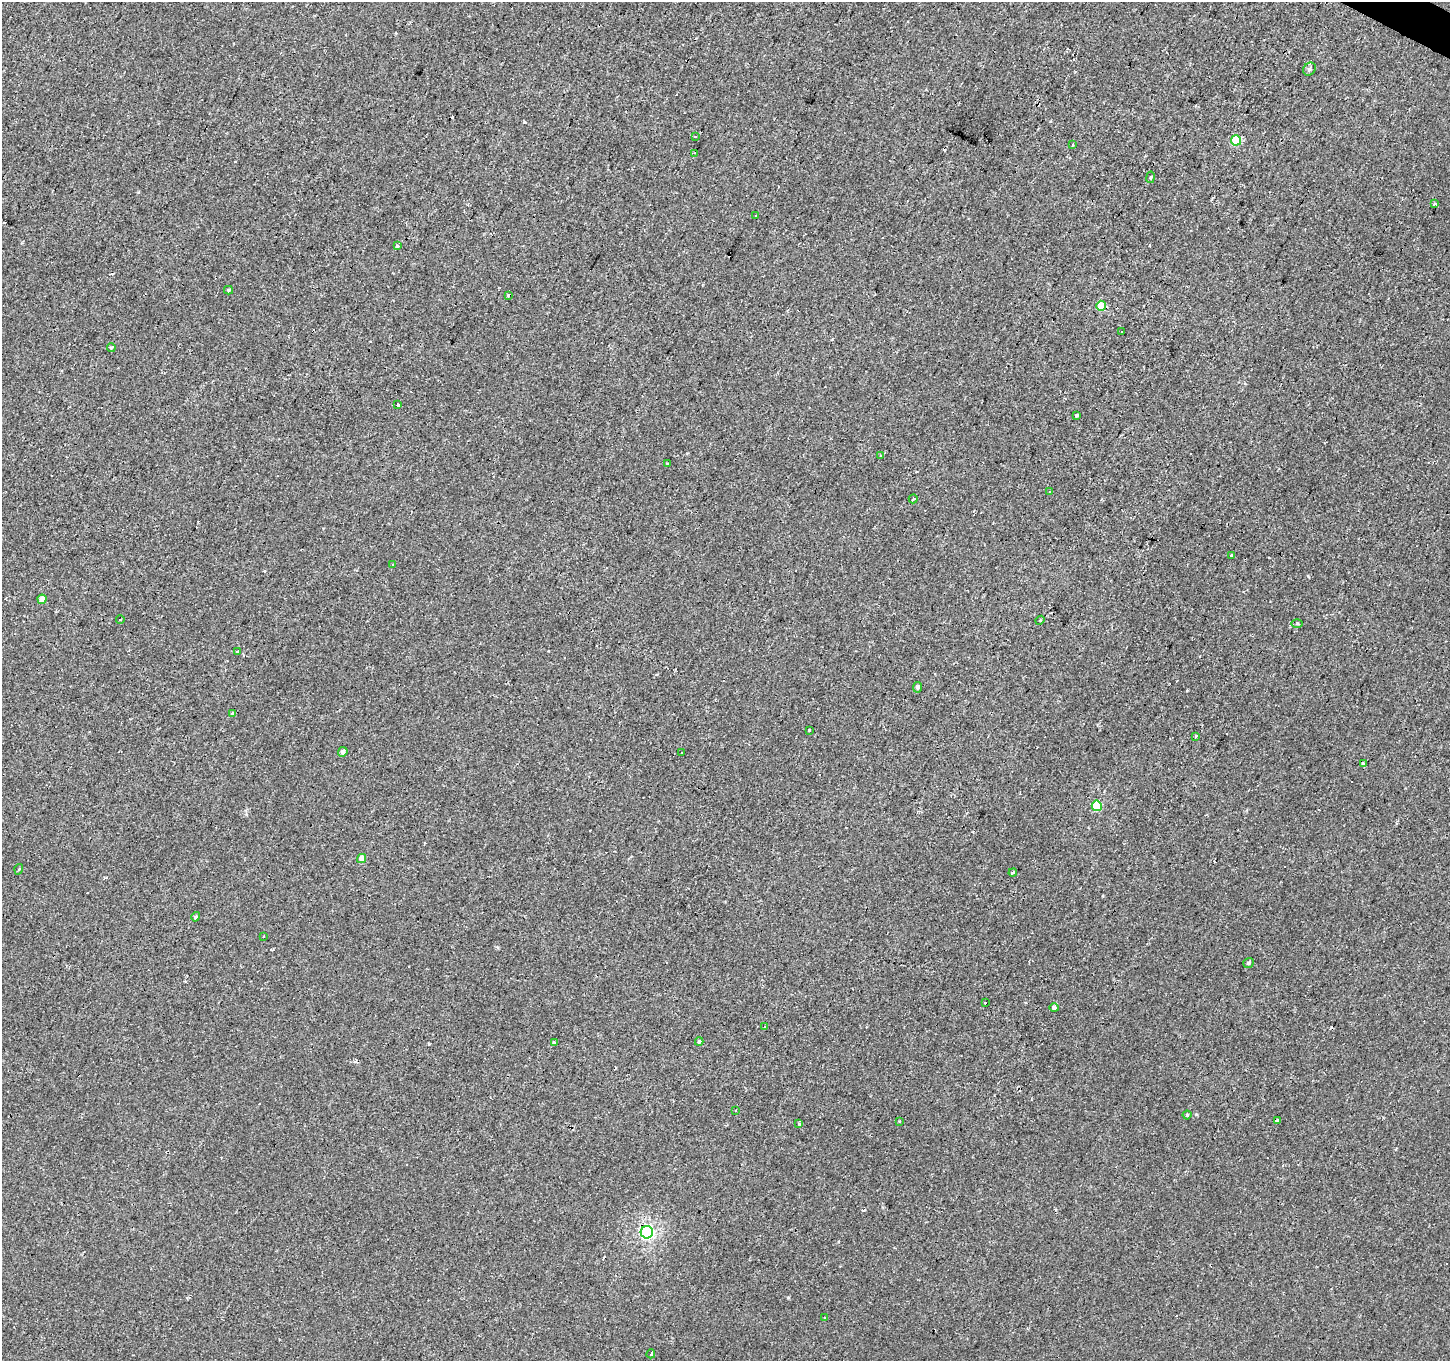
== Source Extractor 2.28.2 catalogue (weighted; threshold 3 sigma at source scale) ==
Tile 10 of 4 x 4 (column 2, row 3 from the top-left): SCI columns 1450-2897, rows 1617-2975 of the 5794 x 5883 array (HDU 1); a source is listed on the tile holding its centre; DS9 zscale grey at full resolution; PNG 1452 x 1363 px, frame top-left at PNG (2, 2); each listed source drawn as its Kron ellipse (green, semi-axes under 4 px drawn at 4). Shown black and unused: <1% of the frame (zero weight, under 2 of 3 exposures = <1% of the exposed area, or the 3 px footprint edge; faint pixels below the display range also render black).
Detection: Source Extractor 2.28.2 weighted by HDU 2 'WHT'; one run over the whole footprint, this tile lists its part. Background -8.71e-05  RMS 0.0051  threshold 0.023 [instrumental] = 3 sigma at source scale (4.5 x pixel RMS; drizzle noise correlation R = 1.50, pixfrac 1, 0.0396/0.0396 arcsec/px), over >= 5 px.
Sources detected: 81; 27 cosmic-ray / hot-pixel residue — neither listed nor drawn; the other 54 listed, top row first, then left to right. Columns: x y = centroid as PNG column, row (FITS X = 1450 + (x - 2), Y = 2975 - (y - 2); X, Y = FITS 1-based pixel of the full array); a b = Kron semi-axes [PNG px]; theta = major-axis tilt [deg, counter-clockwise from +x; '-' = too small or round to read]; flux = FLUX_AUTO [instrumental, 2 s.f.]
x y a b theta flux
1309 69 7 5 52 1.3
695 136 3 3 - 0.61
1236 140 5 5 - 19
1072 144 3 3 - 1.2
695 153 3 2 - 0.68
1150 177 6 3 81 0.59
1434 204 3 3 - 0.88
755 216 3 3 - 0.9
397 246 3 3 - 1.9
228 290 4 4 - 0.61
509 295 3 3 - 1.5
1101 306 5 5 - 17
1122 331 3 2 - 0.96
111 347 4 3 - 0.59
398 405 3 3 - 3.4
1077 415 3 3 - 0.78
881 455 3 3 - 0.54
668 464 3 2 - 0.72
1050 492 3 3 - 2.2
913 499 4 3 - 6.5
1232 555 3 3 - 0.96
393 564 3 2 - 0.51
42 599 4 4 - 3.3
120 620 4 3 - 1
1040 620 4 4 - 0.46
1297 623 6 4 -1 0.62
237 651 4 3 - 2
918 687 5 4 - 1.3
233 713 4 3 - 0.78
809 730 3 3 - 2
1196 736 3 3 - 1.4
343 752 5 4 - 1.6
682 752 4 3 - 1.5
1364 764 4 3 - 7.1
1097 806 5 5 - 22
362 858 4 4 - 4.3
19 869 5 3 - 0.42
1013 872 4 3 - 1.6
196 917 5 4 - 1.1
263 936 3 3 - 0.38
1249 963 5 4 - 0.91
985 1003 3 2 - 1.2
1054 1008 4 3 - 2.7
764 1027 3 2 - 0.46
699 1041 4 4 - 0.82
554 1043 4 3 - 2.6
735 1111 3 2 - 0.47
1187 1115 4 4 - 0.61
899 1121 4 2 - 0.39
1277 1121 4 3 - 3
799 1123 3 2 - 0.88
647 1232 6 6 - 99
824 1318 4 2 - 0.48
651 1354 4 3 - 3
Overlapping masked pixels (flux is a lower limit): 1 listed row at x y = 647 1232
Unlisted compact peaks at least as high as the median listed source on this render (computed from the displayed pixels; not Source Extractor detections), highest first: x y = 1196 1114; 524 122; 1308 576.